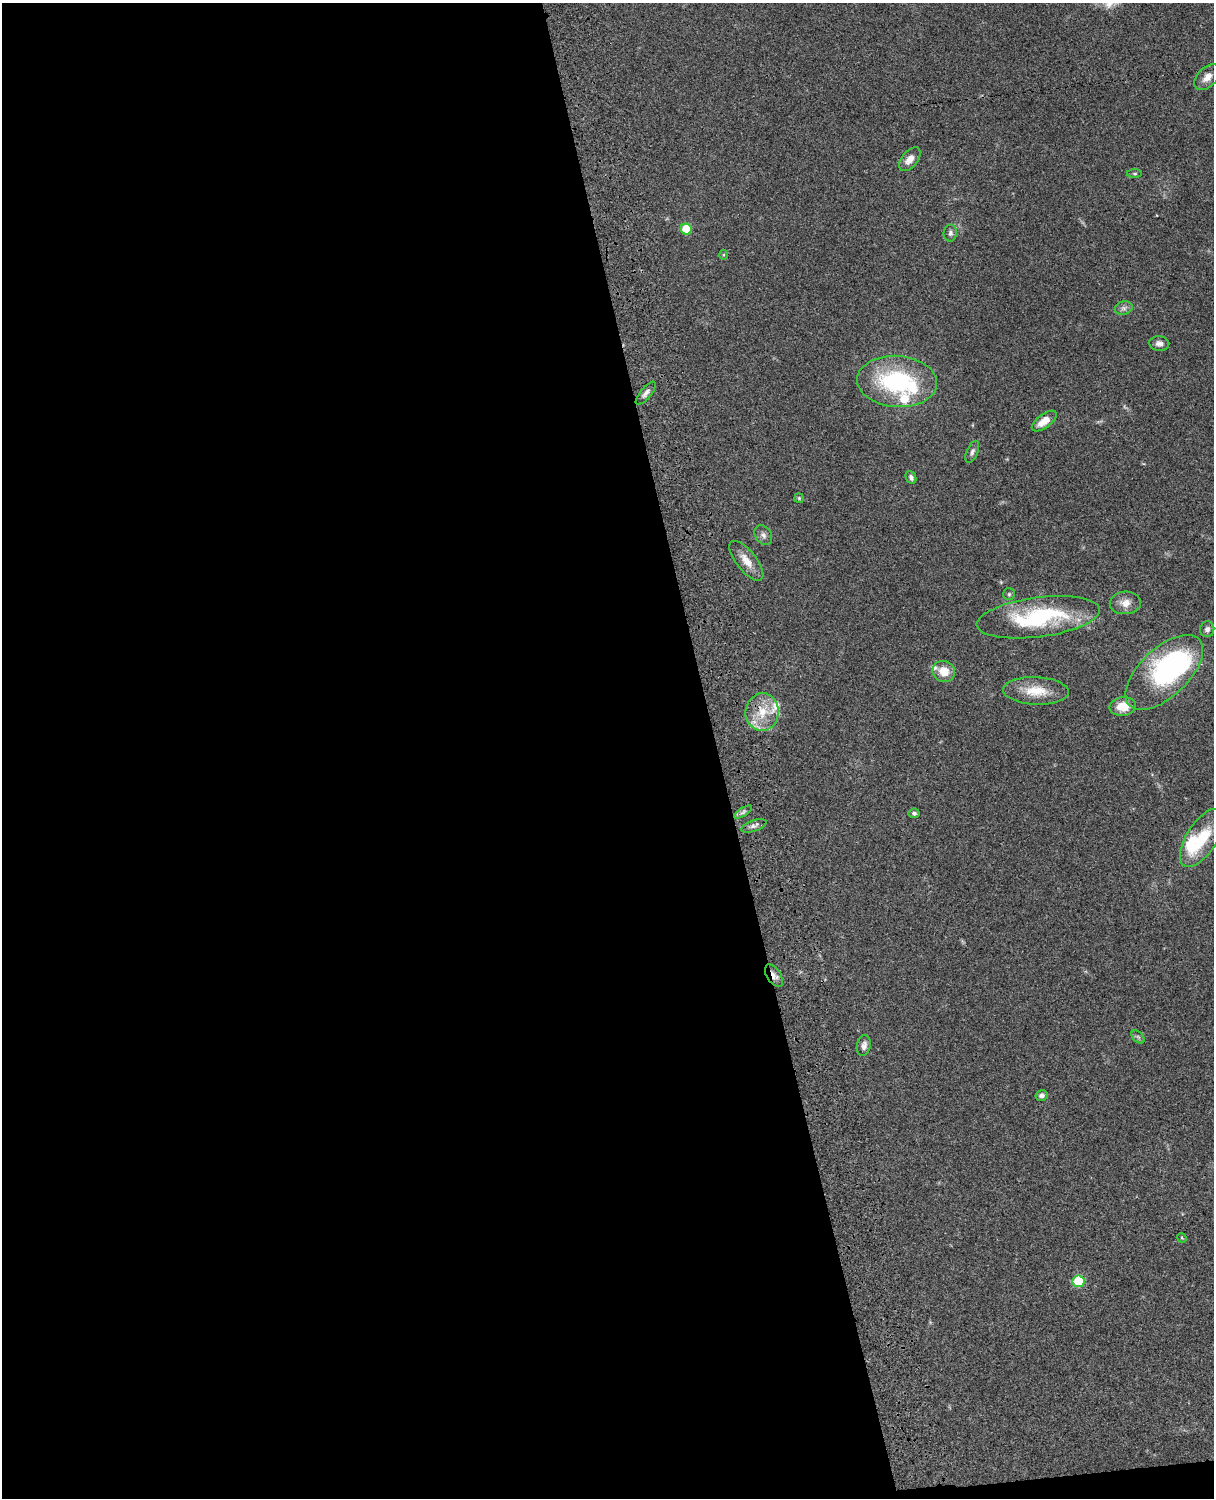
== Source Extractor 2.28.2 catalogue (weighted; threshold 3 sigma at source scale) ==
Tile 9 of 4 x 3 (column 1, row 3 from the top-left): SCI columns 121-1332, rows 277-1772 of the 5088 x 4927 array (HDU 1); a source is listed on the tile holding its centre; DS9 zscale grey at full resolution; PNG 1216 x 1500 px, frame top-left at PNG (2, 3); each listed source drawn as its Kron ellipse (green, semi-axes under 4 px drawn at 4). Shown black and unused: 60% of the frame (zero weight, under 3 of 4 exposures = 6% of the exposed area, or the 3 px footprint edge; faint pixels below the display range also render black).
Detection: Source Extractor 2.28.2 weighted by HDU 2 'WHT'; one run over the whole footprint, this tile lists its part. Background 0.0795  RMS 0.0058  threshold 0.0262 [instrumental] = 3 sigma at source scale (4.5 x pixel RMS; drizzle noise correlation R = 1.50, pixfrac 1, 0.05/0.05 arcsec/px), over >= 5 px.
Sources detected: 41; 3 inside a brighter object's white glare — neither listed nor drawn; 3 inside a brighter listed object's ellipse — not listed separately; the other 35 listed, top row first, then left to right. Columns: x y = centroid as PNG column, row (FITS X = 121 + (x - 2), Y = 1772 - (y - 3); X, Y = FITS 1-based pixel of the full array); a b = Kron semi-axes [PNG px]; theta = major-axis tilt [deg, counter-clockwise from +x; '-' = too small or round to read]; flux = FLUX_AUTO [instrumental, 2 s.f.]
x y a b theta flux
1207 77 15 9 45 4.9
910 159 14 8 51 4.7
1135 174 7 4 0 0.87
686 229 6 5 - 18
950 233 8 6 88 1.7
723 255 5 3 - 0.58
1124 308 9 6 14 2
1159 344 10 7 -8 2.7
897 381 40 25 -4 66
646 393 14 5 50 2.4
1044 421 14 7 37 6.7
972 452 12 5 67 1.8
911 477 7 5 -63 1.6
799 498 5 4 - 0.69
763 535 10 8 -56 2.3
746 561 24 10 -52 7.1
1009 594 6 6 - 1
1125 603 15 11 3 5.3
1038 617 62 20 7 60
1207 629 8 7 - 2.1
944 672 11 10 - 8.1
1164 672 48 24 43 110
1036 691 33 14 -3 14
1123 706 13 9 8 9.4
762 712 19 17 83 14
743 812 10 4 32 1.7
914 813 5 5 - 1.3
754 826 13 5 18 2.4
1202 838 33 15 57 22
774 976 12 6 -55 3.7
1138 1037 8 5 -45 1.1
864 1046 10 7 77 2.8
1042 1095 6 5 - 1.7
1182 1238 5 3 - 0.51
1078 1281 6 6 - 25
Overlapping masked pixels (flux is a lower limit): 2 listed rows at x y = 762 712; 774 976